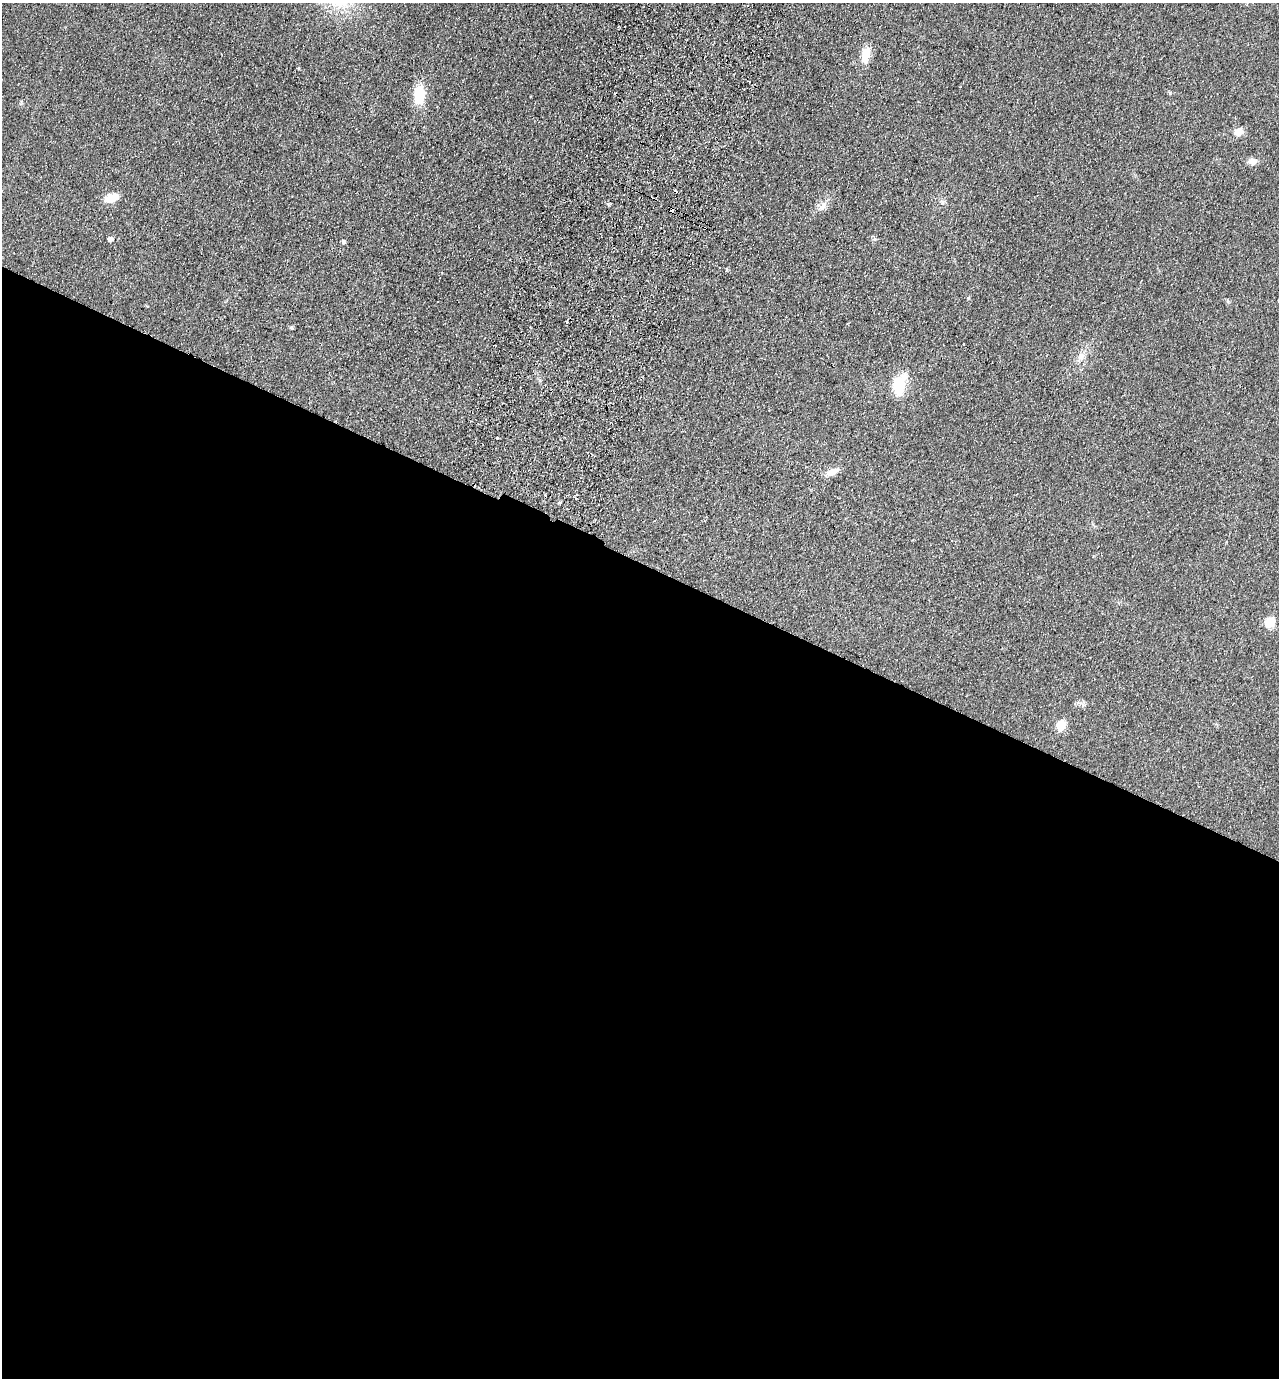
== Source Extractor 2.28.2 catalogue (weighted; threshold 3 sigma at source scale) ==
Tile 14 of 4 x 4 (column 2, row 4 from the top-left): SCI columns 1603-2879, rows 25-1400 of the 5626 x 5551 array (HDU 1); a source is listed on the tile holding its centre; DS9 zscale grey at full resolution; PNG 1281 x 1380 px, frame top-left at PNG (2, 3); no overlay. Shown black and unused: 59% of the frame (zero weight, under 2 of 3 exposures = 3% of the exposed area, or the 3 px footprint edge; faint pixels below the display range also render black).
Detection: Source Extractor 2.28.2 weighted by HDU 2 'WHT'; one run over the whole footprint, this tile lists its part. Background 0.0879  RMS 0.0099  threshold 0.0443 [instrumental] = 3 sigma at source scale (4.5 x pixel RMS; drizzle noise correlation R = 1.50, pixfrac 1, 0.05/0.05 arcsec/px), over >= 5 px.
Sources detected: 24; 6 cosmic-ray / hot-pixel residue — not listed; the other 18 listed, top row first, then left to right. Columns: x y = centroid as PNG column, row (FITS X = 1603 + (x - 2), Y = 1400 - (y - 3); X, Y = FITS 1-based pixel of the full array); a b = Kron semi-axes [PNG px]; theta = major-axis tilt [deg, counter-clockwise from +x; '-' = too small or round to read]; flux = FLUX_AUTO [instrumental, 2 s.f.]
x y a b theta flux
866 55 22 10 78 14
419 94 17 10 87 29
1239 132 10 8 32 8.1
1252 161 11 8 6 5.4
111 198 14 8 18 16
823 206 13 8 39 6
671 210 3 3 - 13
110 239 5 4 - 4.4
343 242 5 4 - 1.9
1228 301 6 4 -71 1.2
291 328 5 4 - 1.3
964 344 3 2 - 1.5
1081 356 11 9 68 6.4
899 385 26 14 73 28
497 438 3 2 - 0.99
832 472 16 7 26 8.1
1270 622 6 5 - 50
1061 725 6 5 - 40
Overlapping masked pixels (flux is a lower limit): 1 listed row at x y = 671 210
Unlisted compact peaks at least as high as the median listed source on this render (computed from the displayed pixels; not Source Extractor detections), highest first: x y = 1170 93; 968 298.